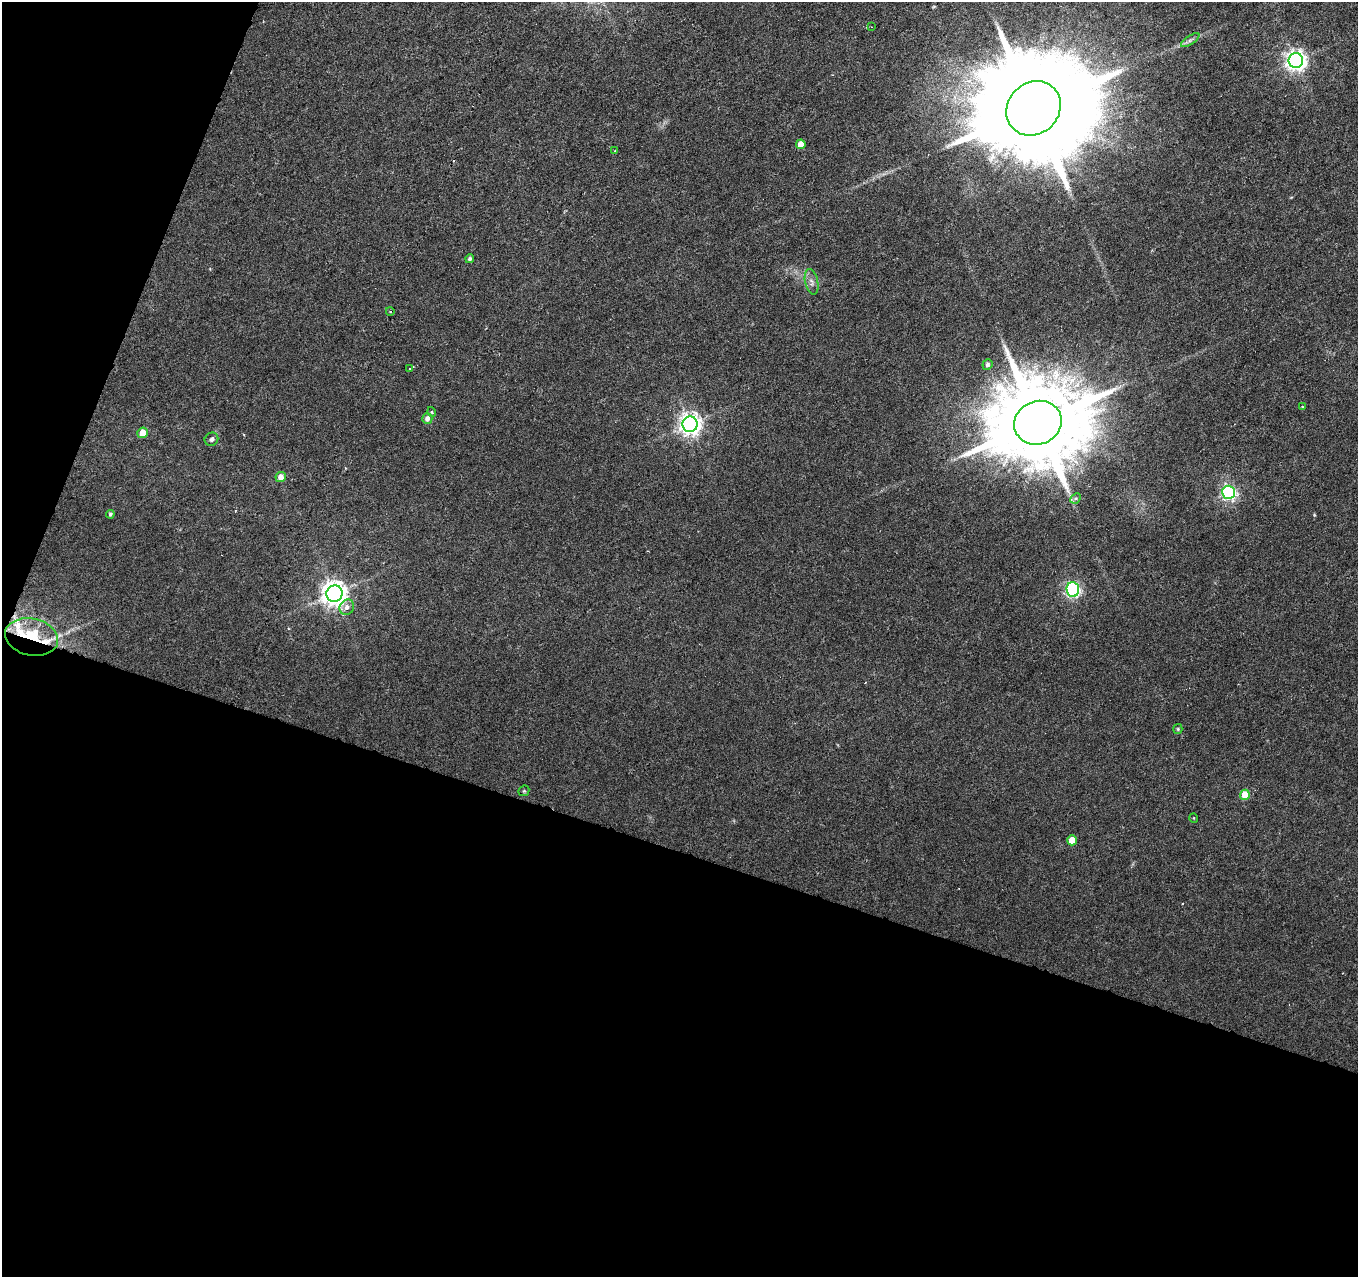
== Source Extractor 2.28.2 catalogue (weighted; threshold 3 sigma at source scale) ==
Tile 3 of 2 x 2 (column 1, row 2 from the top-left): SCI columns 1-1356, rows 106-1380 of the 2712 x 2778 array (HDU 1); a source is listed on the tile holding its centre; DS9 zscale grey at full resolution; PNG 1360 x 1279 px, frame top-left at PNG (2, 2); each listed source drawn as its Kron ellipse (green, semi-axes under 4 px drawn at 4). Shown black and unused: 38% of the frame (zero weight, under 3 of 6 exposures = <1% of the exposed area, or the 3 px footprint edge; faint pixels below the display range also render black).
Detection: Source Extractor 2.28.2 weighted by HDU 2 'WHT'; one run over the whole footprint, this tile lists its part. Background 0.00976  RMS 0.0018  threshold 0.00743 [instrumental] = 3 sigma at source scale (4.09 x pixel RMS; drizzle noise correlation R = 1.36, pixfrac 0.8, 0.0396/0.0396 arcsec/px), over >= 5 px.
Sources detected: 37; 3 cosmic-ray / hot-pixel residue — neither listed nor drawn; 3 inside a brighter listed object's ellipse — not listed separately; the other 31 listed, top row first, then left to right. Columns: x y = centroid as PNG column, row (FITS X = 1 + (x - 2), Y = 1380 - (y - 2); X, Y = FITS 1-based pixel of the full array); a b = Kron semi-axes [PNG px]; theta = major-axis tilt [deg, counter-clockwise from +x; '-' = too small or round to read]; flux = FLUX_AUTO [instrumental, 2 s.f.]
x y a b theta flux
871 27 2 2 - 0.11
1190 40 10 4 33 0.5
1296 61 7 7 - 99
1034 108 29 25 45 6900
801 144 5 4 - 2.2
615 151 3 3 - 0.15
470 259 4 4 - 0.32
812 282 13 6 -77 0.81
390 311 4 3 - 0.17
987 364 5 5 - 0.39
410 368 4 2 - 0.12
1302 407 3 3 - 0.15
432 412 5 3 - 0.16
427 418 5 5 - 0.83
1038 423 24 21 23 3400
690 424 8 7 - 110
143 433 5 5 - 2.4
211 439 7 6 - 0.58
281 477 5 5 - 1.4
1229 492 6 6 - 41
1076 498 6 4 44 0.29
110 514 4 4 - 0.33
1073 589 7 6 - 38
334 594 8 8 - 170
347 607 8 7 - 0.9
31 637 27 18 -12 7.5
1178 729 5 4 - 0.21
524 791 6 5 - 0.23
1245 795 5 5 - 3.2
1194 818 5 3 - 0.11
1072 840 5 5 - 2.6
Overlapping masked pixels (flux is a lower limit): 1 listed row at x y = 31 637